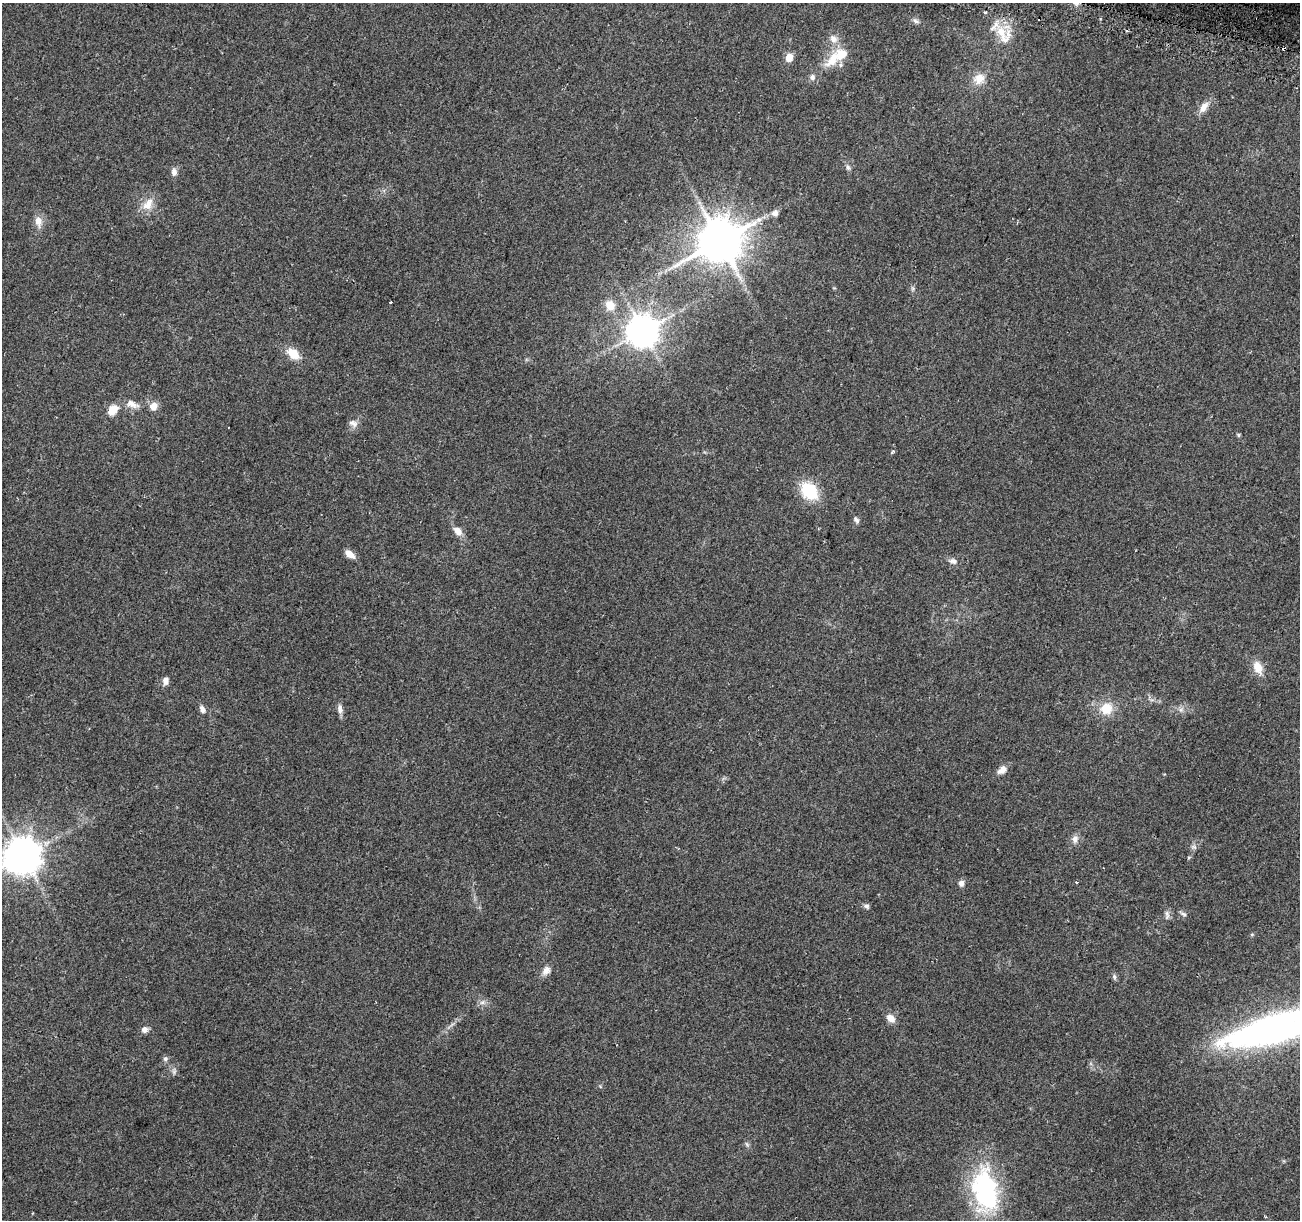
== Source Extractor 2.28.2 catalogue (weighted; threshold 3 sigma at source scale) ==
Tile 10 of 4 x 4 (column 2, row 3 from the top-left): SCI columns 1316-2613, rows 1533-2750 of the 5219 x 5440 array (HDU 1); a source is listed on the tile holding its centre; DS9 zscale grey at full resolution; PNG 1302 x 1222 px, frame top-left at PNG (2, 3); no overlay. Shown black and unused: <1% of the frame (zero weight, under 2 of 3 exposures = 2% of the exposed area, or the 3 px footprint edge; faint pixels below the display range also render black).
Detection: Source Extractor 2.28.2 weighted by HDU 2 'WHT'; one run over the whole footprint, this tile lists its part. Background 0.227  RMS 0.014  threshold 0.0611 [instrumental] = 3 sigma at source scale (4.5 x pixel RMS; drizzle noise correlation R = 1.50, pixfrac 1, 0.0396/0.0396 arcsec/px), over >= 5 px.
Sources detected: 66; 1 cosmic-ray / hot-pixel residue — not listed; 5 inside a brighter listed object's ellipse — not listed separately; the other 60 listed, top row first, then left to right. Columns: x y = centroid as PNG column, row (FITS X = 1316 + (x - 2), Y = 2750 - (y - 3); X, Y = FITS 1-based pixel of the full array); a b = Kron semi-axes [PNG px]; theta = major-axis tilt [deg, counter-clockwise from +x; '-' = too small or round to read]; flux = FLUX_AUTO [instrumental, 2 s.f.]
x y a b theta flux
985 12 5 4 - 3.1
916 21 11 6 -26 4.7
1001 32 25 14 -58 34
833 39 13 10 -62 11
1284 49 3 3 - 13
789 57 7 6 - 17
833 59 32 14 51 33
979 79 17 15 22 18
1204 107 17 8 52 13
848 167 8 6 -70 3.7
174 172 9 6 -89 6.8
148 204 20 12 56 18
775 213 7 7 - 6.9
38 221 15 9 -81 13
720 241 14 13 - 4700
913 288 9 4 -90 2.7
390 302 3 3 - 6.4
610 305 13 11 -64 15
642 331 10 9 - 2500
293 354 15 10 -39 24
132 404 19 9 -23 12
153 406 8 7 - 14
113 410 17 11 51 16
353 423 13 9 -27 7.4
1238 435 5 4 - 1.7
893 452 7 3 51 1.9
809 491 20 15 -51 58
856 520 9 6 -60 4.2
458 531 12 8 -47 12
349 554 13 7 -36 10
953 561 12 7 -11 6.3
1258 667 16 11 -66 18
166 680 9 6 79 7.8
1106 708 15 15 - 27
202 709 10 7 -65 6.1
340 709 12 7 -82 6.9
1181 709 8 6 68 4.5
1002 770 12 8 39 9.6
1075 839 11 9 83 7.7
1194 847 9 7 9 4.3
23 856 11 11 - 3100
1189 857 6 4 19 1.5
961 883 6 6 - 6.7
1076 883 3 3 - 1.5
866 906 8 6 -25 3.4
1183 914 11 5 -31 3.6
1167 915 14 6 -89 5
1252 934 6 4 19 1.7
546 971 12 8 50 8.7
1114 977 8 6 -75 3.1
483 1002 9 6 16 5.3
891 1018 12 9 -45 10
451 1025 18 3 35 4.7
1279 1028 115 26 17 580
145 1029 9 8 - 6.1
165 1059 7 7 - 3.6
174 1071 9 5 88 3.9
747 1144 8 5 -68 2.9
985 1190 58 32 -81 170
1266 1217 4 3 - 1.2
Overlapping masked pixels (flux is a lower limit): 1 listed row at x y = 1284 49
Isophote crosses this tile's border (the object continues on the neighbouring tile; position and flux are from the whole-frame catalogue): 2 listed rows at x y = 23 856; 1279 1028